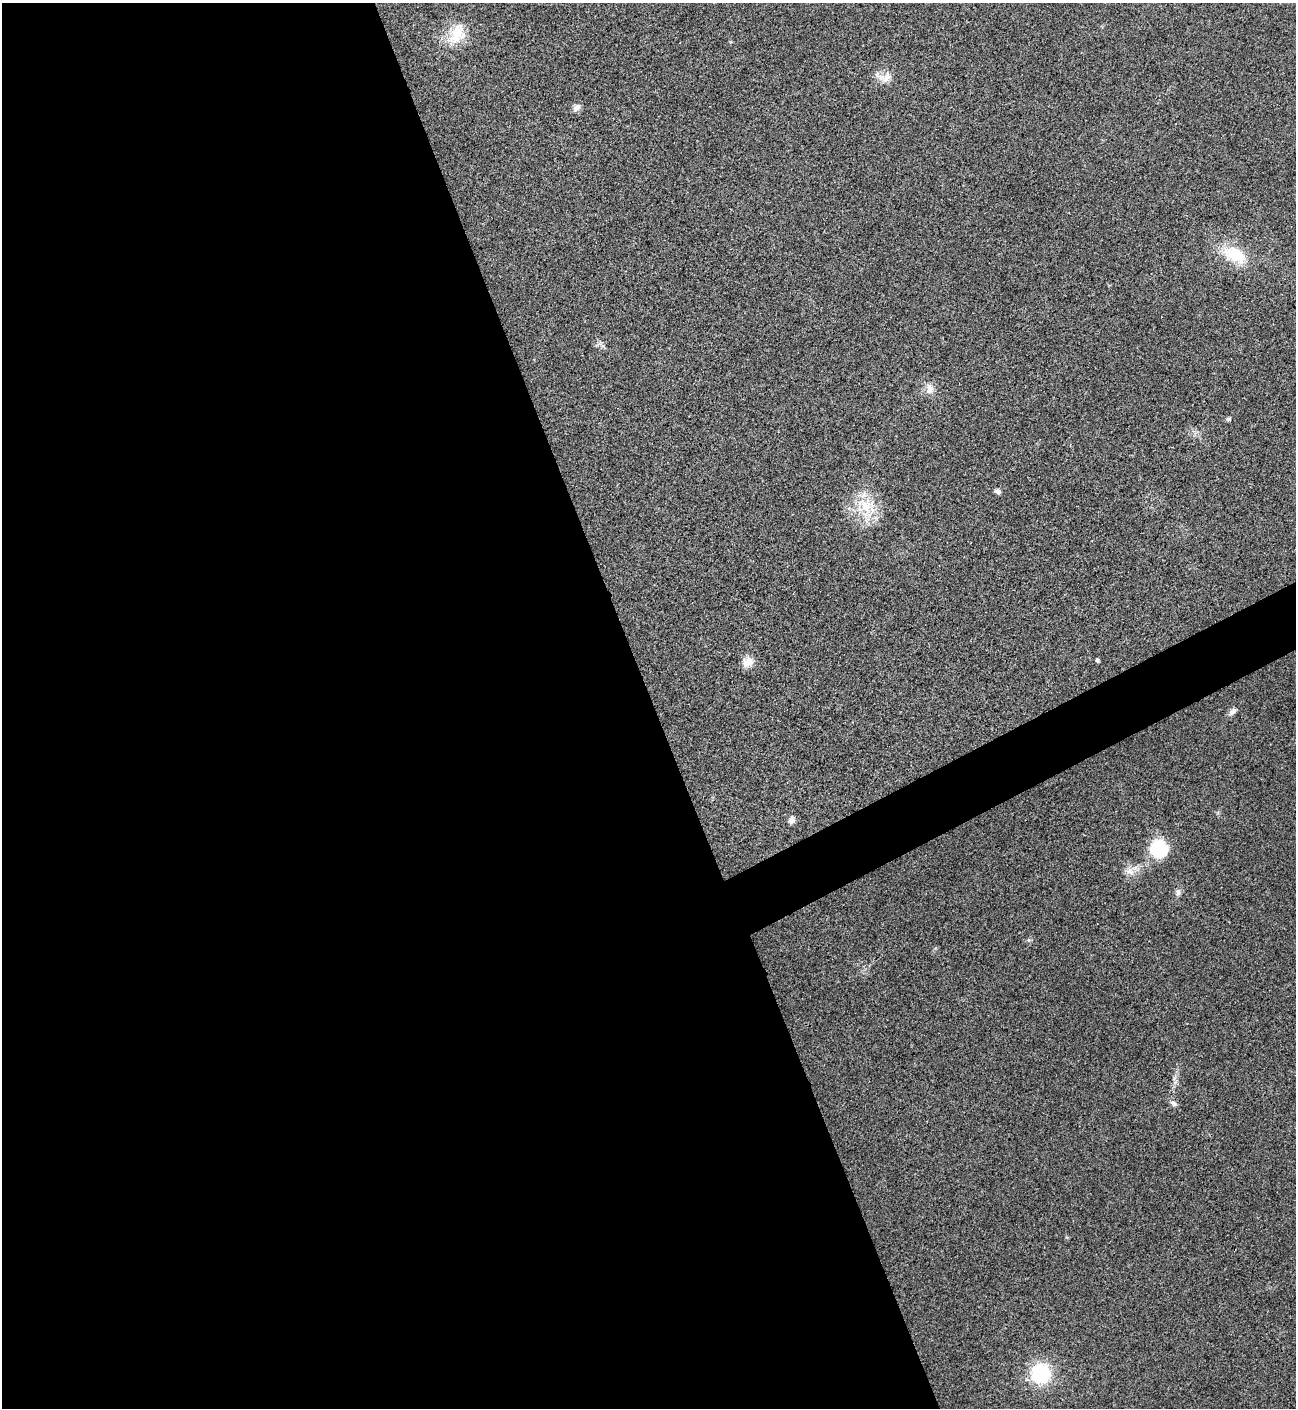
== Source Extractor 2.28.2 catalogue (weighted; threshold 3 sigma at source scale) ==
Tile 9 of 4 x 4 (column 1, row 3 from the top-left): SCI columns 292-1585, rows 1409-2814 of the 5624 x 5637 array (HDU 1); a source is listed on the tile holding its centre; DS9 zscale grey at full resolution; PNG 1298 x 1410 px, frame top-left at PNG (2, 3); no overlay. Shown black and unused: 53% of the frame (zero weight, under 3 of 4 exposures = <1% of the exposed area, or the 3 px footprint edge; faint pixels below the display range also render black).
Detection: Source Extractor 2.28.2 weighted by HDU 2 'WHT'; one run over the whole footprint, this tile lists its part. Background 0.0203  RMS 0.0056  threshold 0.0251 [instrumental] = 3 sigma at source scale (4.5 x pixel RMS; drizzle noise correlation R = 1.50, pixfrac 1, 0.05/0.05 arcsec/px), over >= 5 px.
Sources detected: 18; all 18 listed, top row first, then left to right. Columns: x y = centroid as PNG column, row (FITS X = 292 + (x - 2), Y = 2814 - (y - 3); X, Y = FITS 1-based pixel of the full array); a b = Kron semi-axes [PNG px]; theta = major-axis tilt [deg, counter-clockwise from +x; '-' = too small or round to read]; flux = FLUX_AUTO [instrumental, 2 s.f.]
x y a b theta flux
457 34 31 18 64 16
887 77 18 10 63 5
577 107 11 7 32 2.7
1234 254 29 17 -28 22
930 389 14 10 87 4.5
1228 419 6 5 - 0.97
998 491 7 5 -30 1.7
865 506 31 23 -1 21
1097 660 4 4 - 1.2
748 662 15 13 25 5.5
1232 711 12 7 43 2.3
791 820 8 6 69 2.7
1159 849 15 14 - 36
1130 871 13 10 -24 4.7
1178 892 10 7 78 1.9
1029 940 6 6 - 1
1173 1103 8 6 -37 1.9
1040 1373 17 16 - 42